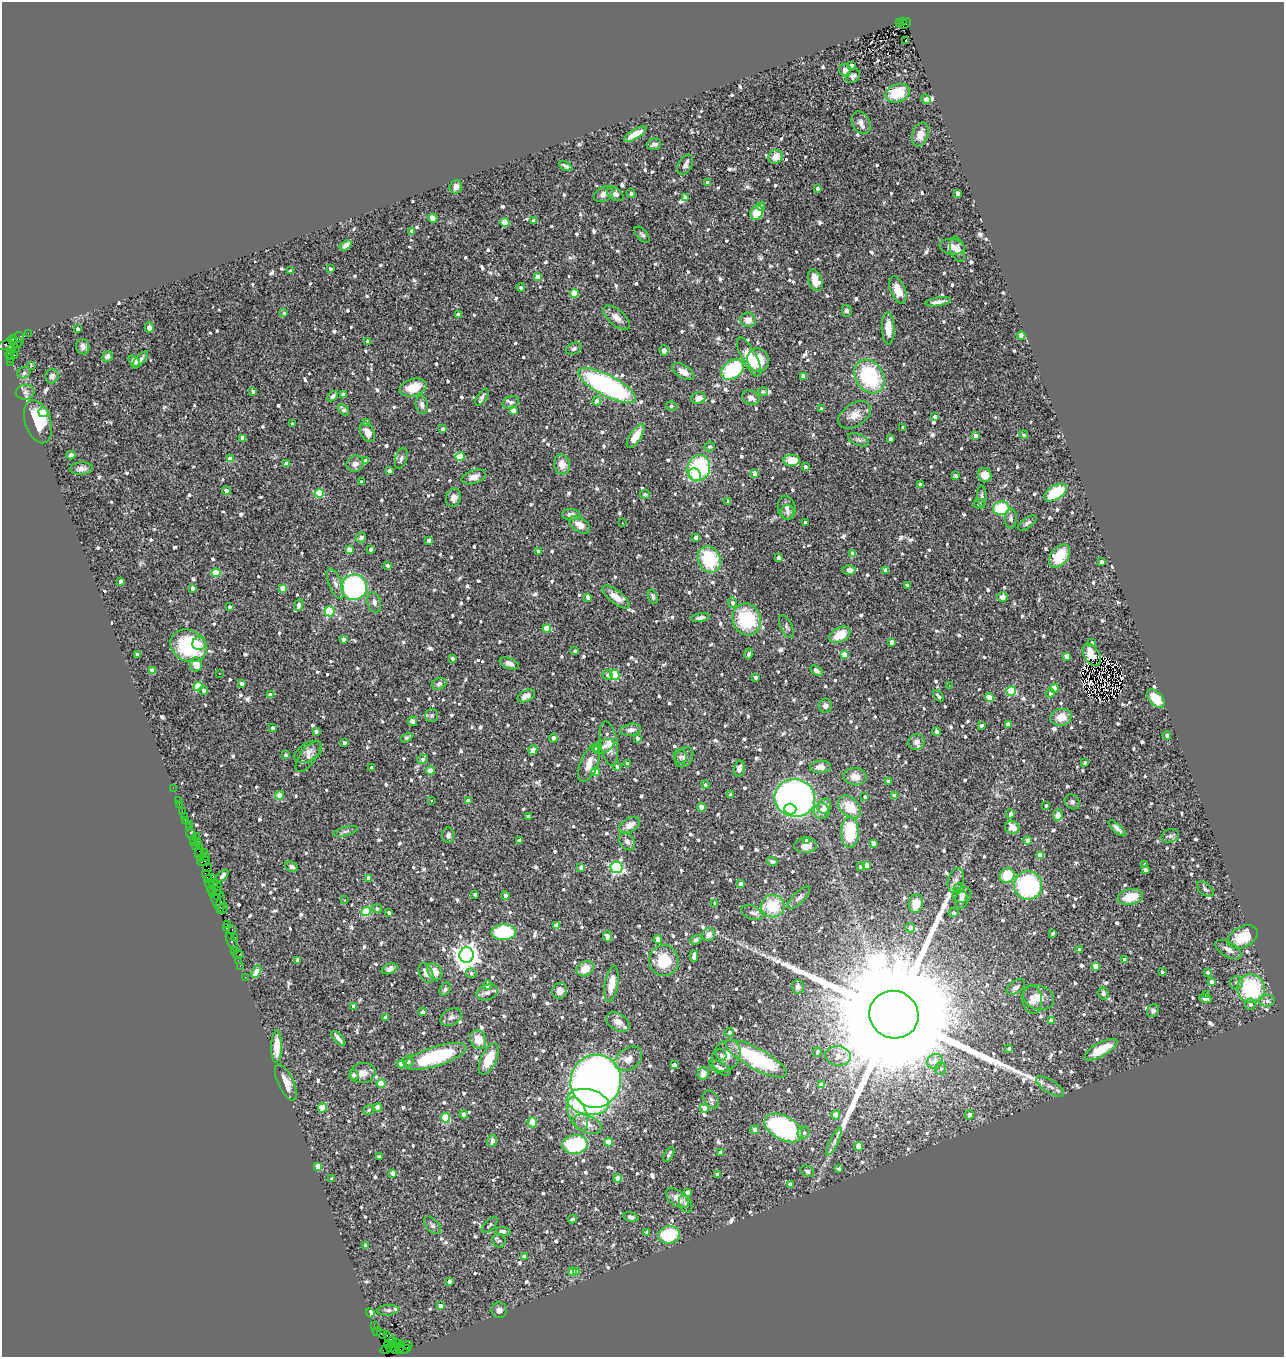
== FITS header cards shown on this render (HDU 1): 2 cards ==
NAXIS1  =                 1282
NAXIS2  =                 1355

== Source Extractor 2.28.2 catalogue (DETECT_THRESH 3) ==
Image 1282 x 1355 px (HDU 1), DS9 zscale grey, 1 PNG px = 1 image px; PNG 1286 x 1359 px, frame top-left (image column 1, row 1355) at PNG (2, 2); each listed source drawn as its Kron ellipse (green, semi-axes under 4 px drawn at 4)
Background 3.06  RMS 0.094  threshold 0.282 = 3 sigma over >= 5 px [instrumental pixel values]
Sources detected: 1194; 3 with non-positive FLUX_AUTO (blend fragments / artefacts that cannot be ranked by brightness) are neither listed nor drawn; of the other 1191, the 500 brightest by FLUX_AUTO listed and drawn (691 fainter detections omitted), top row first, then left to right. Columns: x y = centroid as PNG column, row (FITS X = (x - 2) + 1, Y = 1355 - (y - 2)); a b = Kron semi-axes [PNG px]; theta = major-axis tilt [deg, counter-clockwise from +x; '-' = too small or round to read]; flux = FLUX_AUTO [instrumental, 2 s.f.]
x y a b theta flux
903 21 3 3 - 440
900 23 4 2 - 510
906 24 6 3 35 690
906 41 3 3 - 16
851 65 3 3 - 20
845 70 7 5 -70 25
853 76 7 6 - 18
898 93 12 9 20 180
926 99 5 4 - 64
861 123 12 8 -63 31
635 134 13 4 31 90
920 134 12 8 71 63
654 144 7 5 17 26
776 157 8 6 38 66
685 165 11 6 62 25
566 166 7 3 -27 17
708 183 4 3 - 37
456 187 7 6 - 39
817 189 3 3 - 21
631 193 5 4 - 17
604 194 10 7 29 41
615 194 9 6 -36 25
958 194 4 4 - 53
685 197 4 4 - 31
761 206 4 4 - 30
757 213 7 6 - 130
433 218 5 4 - 79
534 221 4 4 - 46
505 222 4 4 - 210
412 231 4 3 - 23
642 235 10 5 -48 16
346 245 6 4 35 24
952 247 13 8 -9 56
957 249 13 7 -75 34
330 269 3 3 - 19
291 271 3 3 - 43
538 277 4 4 - 75
815 280 11 7 -69 97
521 288 4 3 - 16
898 290 14 7 -68 100
574 293 4 4 - 180
938 302 13 3 9 33
847 311 6 5 - 21
284 313 4 3 - 17
458 314 4 3 - 45
617 318 16 7 -41 52
748 320 8 7 - 56
149 328 5 4 - 23
888 328 16 6 -87 83
77 329 3 3 - 22
28 333 2 2 - 50
1021 335 4 4 - 110
18 338 7 5 24 500
12 339 5 3 - 790
367 342 4 4 - 22
11 344 13 5 14 2000
83 347 8 6 -76 25
16 348 3 2 - 100
11 349 4 3 - 320
574 349 8 5 23 18
664 351 5 4 - 24
9 355 4 3 - 48
14 355 2 2 - 39
107 356 5 5 - 27
749 357 22 7 -62 160
10 359 3 2 - 720
140 360 11 4 48 24
758 360 12 11 - 170
134 361 6 4 -45 24
11 362 3 2 - 23
32 366 3 3 - 25
732 370 13 8 36 450
683 371 12 6 -31 48
24 373 7 5 27 17
52 376 7 6 - 25
803 376 4 4 - 48
870 376 18 14 -56 570
607 386 32 10 -27 1400
413 388 14 8 17 110
253 391 4 3 - 21
25 392 9 7 5 26
763 392 5 4 - 17
343 395 4 3 - 26
332 396 6 4 38 24
482 397 10 5 56 18
698 398 7 6 - 41
751 398 9 7 -24 36
597 401 4 4 - 70
511 402 8 6 17 21
422 405 9 6 -80 24
671 406 5 4 - 17
821 409 4 3 - 18
343 410 6 4 -49 22
514 411 4 4 - 78
43 412 5 5 - 100
855 415 18 11 33 71
935 417 4 3 - 34
38 422 22 13 -72 240
367 422 4 3 - 32
292 424 4 3 - 17
903 428 3 3 - 16
443 429 4 4 - 19
367 432 11 6 -63 51
1024 435 4 4 - 18
635 436 13 5 57 85
975 436 4 4 - 51
243 438 4 4 - 74
890 439 3 3 - 18
859 440 11 5 -22 19
710 447 5 5 - 17
71 455 4 3 - 100
460 457 4 4 - 220
401 458 11 5 73 21
230 459 4 4 - 96
791 460 8 5 1 89
366 461 4 4 - 39
286 463 4 4 - 43
355 464 9 7 34 40
562 464 10 8 -78 68
805 467 4 3 - 32
699 468 13 11 69 640
81 469 11 6 4 31
389 471 4 3 - 31
755 474 4 4 - 57
695 475 7 6 - 62
985 475 7 6 - 80
956 476 3 3 - 18
474 477 12 6 18 44
361 482 3 3 - 21
920 484 4 3 - 16
226 490 4 4 - 26
1056 492 13 7 31 260
319 493 4 4 - 250
645 494 5 4 - 17
982 496 10 4 -88 20
453 498 9 7 72 45
728 501 4 4 - 17
979 504 6 5 - 21
787 508 12 8 -75 31
1001 508 8 7 - 290
787 512 7 6 - 21
571 515 9 5 -4 41
1011 518 10 6 88 21
805 522 3 3 - 15
622 523 3 3 - 45
1027 523 10 5 36 18
580 525 12 7 -36 53
696 537 3 3 - 26
361 538 5 5 - 24
429 540 4 3 - 31
349 550 4 4 - 98
371 550 4 4 - 20
538 552 4 3 - 33
853 554 4 4 - 47
1060 556 13 8 51 150
779 558 4 3 - 41
709 559 13 11 -65 370
1101 562 4 3 - 30
387 566 4 3 - 21
849 570 6 5 - 48
886 571 4 4 - 60
216 573 4 4 - 230
121 581 3 3 - 21
335 583 16 6 -68 36
907 586 3 3 - 17
354 587 13 12 - 920
193 588 4 3 - 29
283 588 4 4 - 110
588 597 4 3 - 45
616 597 16 6 -38 69
653 597 7 4 -67 16
1002 597 5 5 - 30
374 602 10 6 -76 28
732 603 5 4 - 28
299 605 6 3 66 61
229 607 4 3 - 23
330 611 5 5 - 500
700 618 9 4 10 24
747 619 16 14 -71 440
786 627 12 6 -65 21
547 629 4 4 - 170
840 635 11 7 29 140
343 639 3 3 - 19
891 642 4 4 - 59
199 643 7 6 - 31
1092 643 4 3 - 22
188 646 19 15 -28 550
575 651 3 3 - 19
137 654 3 3 - 26
748 654 6 4 78 24
844 654 4 4 - 120
1092 655 12 7 -58 60
1067 656 4 4 - 62
452 658 4 3 - 29
509 663 10 5 -19 33
196 664 7 6 - 66
153 671 4 4 - 120
816 671 7 4 -33 16
219 674 3 2 - 17
607 675 5 5 - 23
615 675 5 4 - 310
755 677 4 3 - 27
241 684 4 3 - 23
439 684 7 5 20 19
949 685 3 2 - 16
198 686 4 4 - 280
1054 688 4 4 - 130
204 691 4 4 - 21
1011 691 5 5 - 310
1050 693 4 4 - 22
270 695 4 4 - 51
526 696 9 5 26 38
938 696 6 3 -49 19
989 698 4 4 - 170
1156 699 11 6 -48 140
825 706 7 6 - 24
432 715 6 6 - 16
1061 717 10 8 12 95
412 721 5 4 - 22
1008 724 4 3 - 59
981 726 4 3 - 21
272 728 3 3 - 16
631 730 10 6 10 30
316 731 4 3 - 20
936 732 4 3 - 27
1167 735 4 4 - 19
407 738 6 4 32 22
553 738 5 4 - 21
637 738 3 3 - 23
916 742 8 7 - 34
344 743 4 3 - 27
609 744 22 8 -80 71
604 746 11 6 27 35
596 747 4 3 - 22
533 750 5 4 - 86
308 752 15 8 32 42
286 755 3 3 - 16
680 756 7 6 - 16
308 757 18 8 54 37
684 757 11 8 54 31
423 759 5 4 - 19
1085 762 3 3 - 18
589 763 20 8 68 74
627 764 4 3 - 30
617 766 4 4 - 18
371 767 3 3 - 19
821 767 10 6 3 58
739 769 8 5 78 33
430 771 4 4 - 100
595 772 4 4 - 120
855 777 11 8 -7 57
888 781 4 3 - 26
705 785 4 4 - 16
173 788 2 2 - 39
279 795 4 4 - 100
730 795 4 3 - 19
894 796 4 4 - 94
865 797 4 3 - 20
795 798 20 18 -13 3300
178 800 2 2 - 37
432 801 3 3 - 18
468 801 4 3 - 39
1072 802 8 7 - 17
179 804 2 2 - 16
1046 805 3 3 - 16
825 806 8 6 78 43
701 807 4 4 - 95
850 807 13 9 -48 150
790 809 6 5 - 180
182 811 3 2 - 110
822 811 8 7 - 45
1010 814 4 4 - 37
1058 815 6 5 - 54
184 816 2 2 - 33
528 816 3 3 - 19
186 820 3 3 - 230
189 824 2 2 - 39
629 825 11 7 30 57
1012 827 7 6 - 55
190 828 3 2 - 61
1117 828 11 4 -42 25
345 831 13 4 15 20
850 832 16 8 89 340
191 834 5 3 - 340
448 835 8 6 87 23
196 836 2 2 - 68
1170 836 9 6 15 19
193 839 3 2 - 190
519 840 4 3 - 30
806 840 4 3 - 17
1028 840 4 4 - 81
197 842 3 3 - 61
627 842 9 7 -55 28
194 843 3 3 - 160
873 843 4 4 - 44
195 846 2 2 - 180
805 846 11 7 2 42
199 847 2 2 - 150
199 852 6 3 64 450
204 852 4 2 - 98
1040 855 4 4 - 100
205 857 2 2 - 42
200 859 4 3 - 200
204 861 6 3 17 270
772 861 5 4 - 18
866 865 4 4 - 59
1145 865 3 3 - 21
860 866 3 3 - 22
291 867 6 5 - 19
581 867 4 4 - 34
617 867 6 5 - 1300
208 868 5 2 - 690
1145 869 4 4 - 24
207 875 6 3 -56 390
1007 875 8 7 - 220
222 876 7 3 45 23
210 878 6 3 18 430
369 878 4 4 - 50
956 880 13 7 74 31
209 883 4 2 - 100
213 884 4 3 - 170
741 884 4 3 - 41
1028 885 14 14 - 770
217 887 5 3 - 480
959 888 5 5 - 28
212 889 4 3 - 270
1205 889 10 6 -40 20
213 893 4 2 - 490
217 893 7 2 -87 220
475 894 3 3 - 15
505 895 4 4 - 25
962 895 10 7 16 33
1130 897 13 7 12 150
799 898 15 5 45 25
345 900 3 3 - 17
962 900 9 6 79 28
216 901 8 3 -71 450
221 903 11 3 84 1000
715 904 4 3 - 33
916 904 9 7 82 99
773 906 12 11 - 220
223 908 5 3 - 430
377 909 5 4 - 19
366 912 4 4 - 270
389 913 4 3 - 21
752 913 11 6 -22 25
954 913 5 4 - 25
227 924 3 2 - 49
557 926 4 4 - 78
226 928 4 3 - 160
910 928 5 5 - 25
232 930 3 2 - 180
504 932 12 8 2 430
1053 933 3 3 - 22
709 935 6 6 - 41
607 936 5 4 - 40
235 937 4 3 - 150
1243 937 16 10 28 210
658 940 4 4 - 63
696 940 6 4 31 17
232 942 10 3 -62 460
1228 949 14 7 -30 41
235 950 4 2 - 230
1079 950 4 3 - 25
238 954 6 2 0 410
467 955 7 7 - 6400
694 956 6 4 -89 45
238 960 2 2 - 70
1125 960 4 4 - 38
298 961 4 3 - 36
664 961 15 14 - 200
240 966 2 2 - 110
1096 966 4 4 - 80
389 969 8 5 22 34
585 969 9 7 31 82
256 971 6 4 60 120
435 972 9 6 -56 58
1162 972 4 3 - 17
1207 972 3 3 - 18
426 973 11 6 -62 43
471 973 5 4 - 16
245 977 2 2 - 30
1211 982 4 4 - 44
1236 983 7 6 - 17
611 984 18 6 81 94
487 985 5 4 - 25
798 987 7 6 - 27
1016 987 10 6 36 25
445 989 7 5 57 18
1251 989 15 14 - 530
560 991 8 7 - 42
487 992 11 7 20 27
1103 993 6 5 - 24
1207 995 3 2 - 41
1038 998 16 12 -19 75
1205 998 6 4 -16 29
1032 999 14 10 -83 47
1267 1001 8 5 3 25
1250 1004 6 5 - 31
354 1006 4 4 - 34
1153 1011 7 5 54 20
422 1012 4 3 - 30
894 1015 25 23 -27 380000
386 1017 4 4 - 45
451 1017 11 8 29 29
1051 1020 4 4 - 41
618 1022 13 8 -33 45
729 1032 5 4 - 18
338 1038 9 3 -48 24
478 1039 9 8 - 96
277 1046 16 5 89 120
1009 1049 4 3 - 24
1101 1050 18 7 29 150
817 1052 5 4 - 18
721 1055 6 4 -63 16
436 1056 32 9 17 520
726 1056 17 13 58 75
838 1056 13 10 -7 58
489 1059 17 8 65 140
628 1059 15 10 36 57
756 1059 34 10 -28 550
408 1061 6 5 - 27
935 1061 8 7 - 60
401 1064 4 4 - 64
674 1065 4 3 - 54
720 1068 12 5 -31 22
941 1068 6 5 - 17
363 1073 13 10 12 50
703 1073 6 5 - 53
354 1075 5 5 - 23
596 1081 26 25 - 5200
286 1083 19 7 -65 76
381 1083 4 4 - 170
821 1085 4 4 - 57
1050 1086 16 6 -32 40
711 1099 10 7 -55 20
588 1102 21 12 -11 920
378 1107 4 4 - 90
322 1108 5 4 - 210
704 1108 4 4 - 66
369 1110 5 4 - 17
464 1114 4 4 - 26
577 1114 18 9 -69 110
836 1115 4 4 - 130
969 1115 5 4 - 30
445 1118 5 4 - 280
532 1122 5 4 - 100
587 1124 15 8 -23 61
783 1128 21 12 -27 980
755 1130 4 4 - 59
804 1133 6 5 - 18
492 1140 6 5 - 37
834 1141 15 4 64 28
609 1142 4 4 - 160
575 1144 13 9 6 460
858 1146 4 4 - 95
721 1152 4 4 - 35
669 1154 8 3 61 18
379 1157 4 3 - 25
318 1166 4 4 - 84
839 1169 4 3 - 23
807 1171 7 5 -27 15
393 1173 4 4 - 47
717 1174 3 3 - 29
618 1178 4 4 - 95
331 1179 4 3 - 21
790 1184 4 4 - 42
687 1192 4 4 - 22
677 1198 13 7 -37 51
686 1204 9 6 -67 17
631 1217 7 5 -14 21
572 1219 4 3 - 20
432 1225 10 6 -49 19
490 1225 10 5 46 16
503 1231 7 4 -5 29
647 1233 4 3 - 22
669 1235 11 9 11 260
499 1241 7 6 - 16
365 1245 3 3 - 18
524 1256 4 4 - 40
573 1272 4 4 - 93
577 1272 4 3 - 50
449 1282 4 3 - 24
440 1306 4 3 - 37
388 1310 11 5 4 20
499 1310 8 8 - 24
370 1313 4 4 - 84
375 1326 2 2 - 45
377 1332 4 2 - 140
382 1334 5 3 - 290
389 1339 8 4 -60 830
393 1341 3 3 - 450
396 1344 4 4 - 500
388 1345 4 3 - 340
407 1345 5 3 - 170
401 1346 5 3 - 470
392 1347 6 3 50 700
404 1349 7 3 16 290
385 1350 5 3 - 170
396 1350 2 2 - 58
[691 fainter detections neither listed nor drawn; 3 non-positive-flux detections neither listed nor drawn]